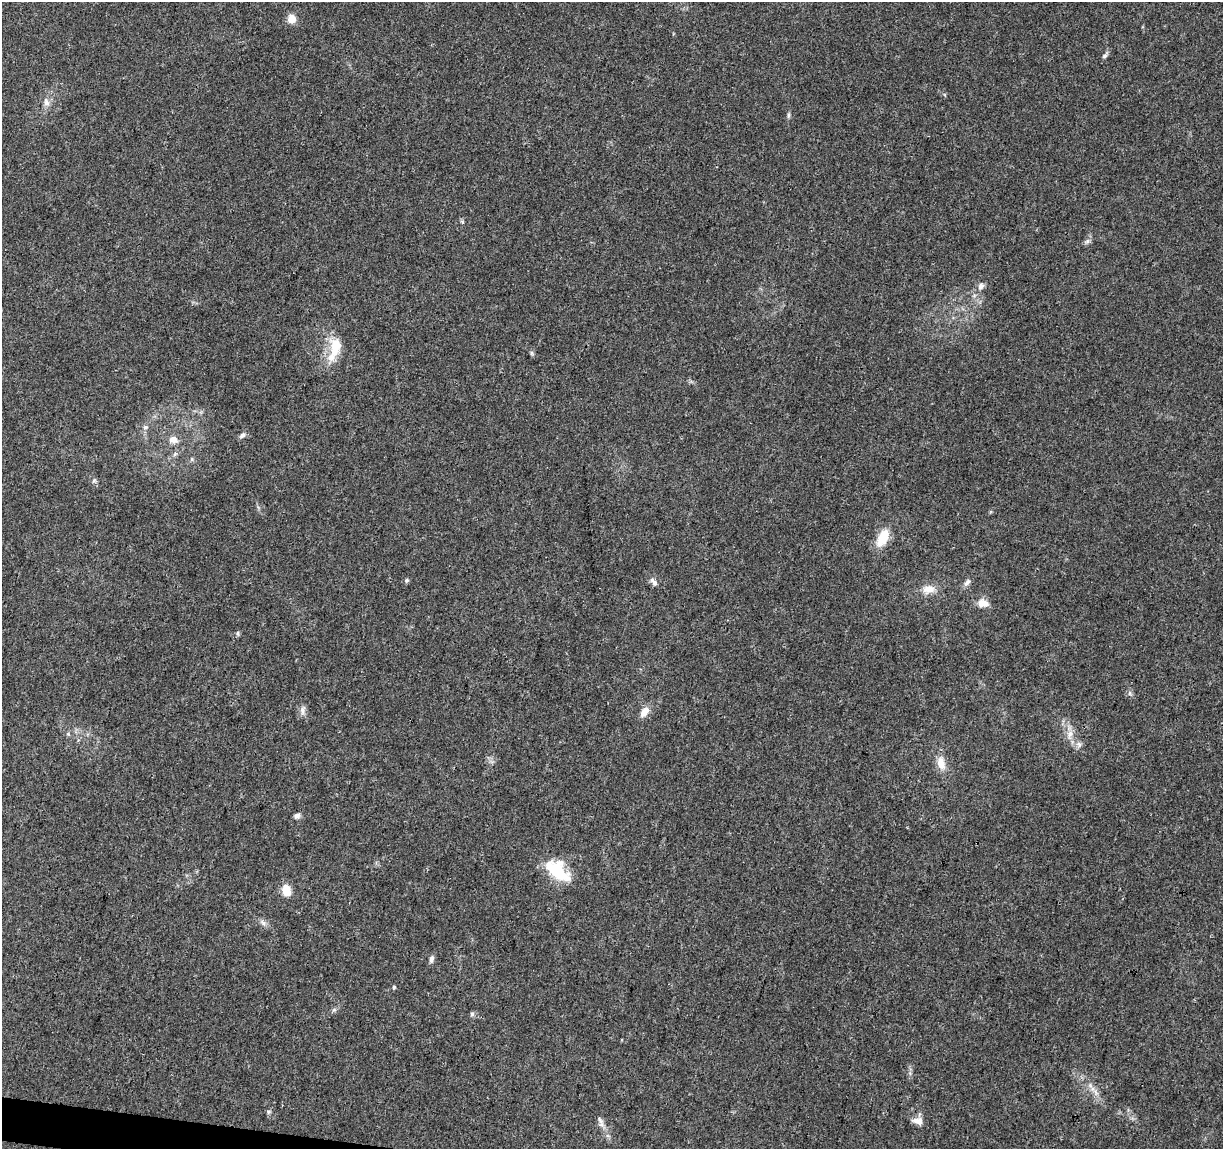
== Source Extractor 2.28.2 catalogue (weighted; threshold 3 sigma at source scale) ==
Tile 7 of 4 x 4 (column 3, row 2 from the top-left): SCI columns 2444-3664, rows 2521-3667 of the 4895 x 5100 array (HDU 1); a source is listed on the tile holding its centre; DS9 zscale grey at full resolution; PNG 1225 x 1151 px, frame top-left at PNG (2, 2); no overlay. Shown black and unused: <1% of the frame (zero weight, under 3 of 4 exposures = <1% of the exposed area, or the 3 px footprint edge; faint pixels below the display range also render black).
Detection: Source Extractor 2.28.2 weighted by HDU 2 'WHT'; one run over the whole footprint, this tile lists its part. Background 0.0215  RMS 0.004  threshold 0.0182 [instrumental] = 3 sigma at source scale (4.5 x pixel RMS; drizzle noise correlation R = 1.50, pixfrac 1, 0.0396/0.0396 arcsec/px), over >= 5 px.
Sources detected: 42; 2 inside a brighter listed object's ellipse — not listed separately; the other 40 listed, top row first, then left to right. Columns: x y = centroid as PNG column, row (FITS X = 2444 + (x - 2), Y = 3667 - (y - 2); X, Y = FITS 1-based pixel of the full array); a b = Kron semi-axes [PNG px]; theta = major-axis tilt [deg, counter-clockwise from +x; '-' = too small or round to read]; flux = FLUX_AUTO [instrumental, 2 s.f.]
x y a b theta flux
291 19 5 5 - 13
1105 56 8 5 40 0.9
46 102 12 8 -71 2.2
788 115 8 4 82 0.74
462 221 6 4 -20 0.51
1087 241 8 6 21 1.1
981 286 10 8 59 1.8
336 345 20 15 -58 7.8
532 353 7 4 -89 0.67
145 427 7 6 - 0.96
242 435 9 6 40 1.3
173 439 11 9 -9 2.9
175 454 7 4 45 0.87
192 459 6 4 90 0.59
94 481 7 5 30 0.77
883 538 19 10 63 9.6
406 580 7 5 45 0.69
654 582 11 6 -49 1.9
967 582 11 6 48 1.5
928 589 17 11 8 4.5
983 603 15 10 -10 3.6
238 633 7 4 -82 0.66
1130 693 7 4 90 0.82
302 710 14 6 80 1.9
644 712 13 8 53 4
68 734 5 5 - 0.58
1070 734 14 7 78 3
1079 744 8 7 - 1.6
941 763 17 10 -77 4.8
297 816 8 6 31 1.3
557 871 31 16 -39 18
286 890 12 9 -82 5.9
263 923 9 6 -40 1.5
431 959 10 6 78 1.5
394 987 5 4 - 0.51
472 1014 6 6 - 0.84
1095 1092 12 4 -68 1.9
268 1112 7 5 0 0.71
600 1120 16 5 -60 1.9
918 1121 14 9 -11 2.7